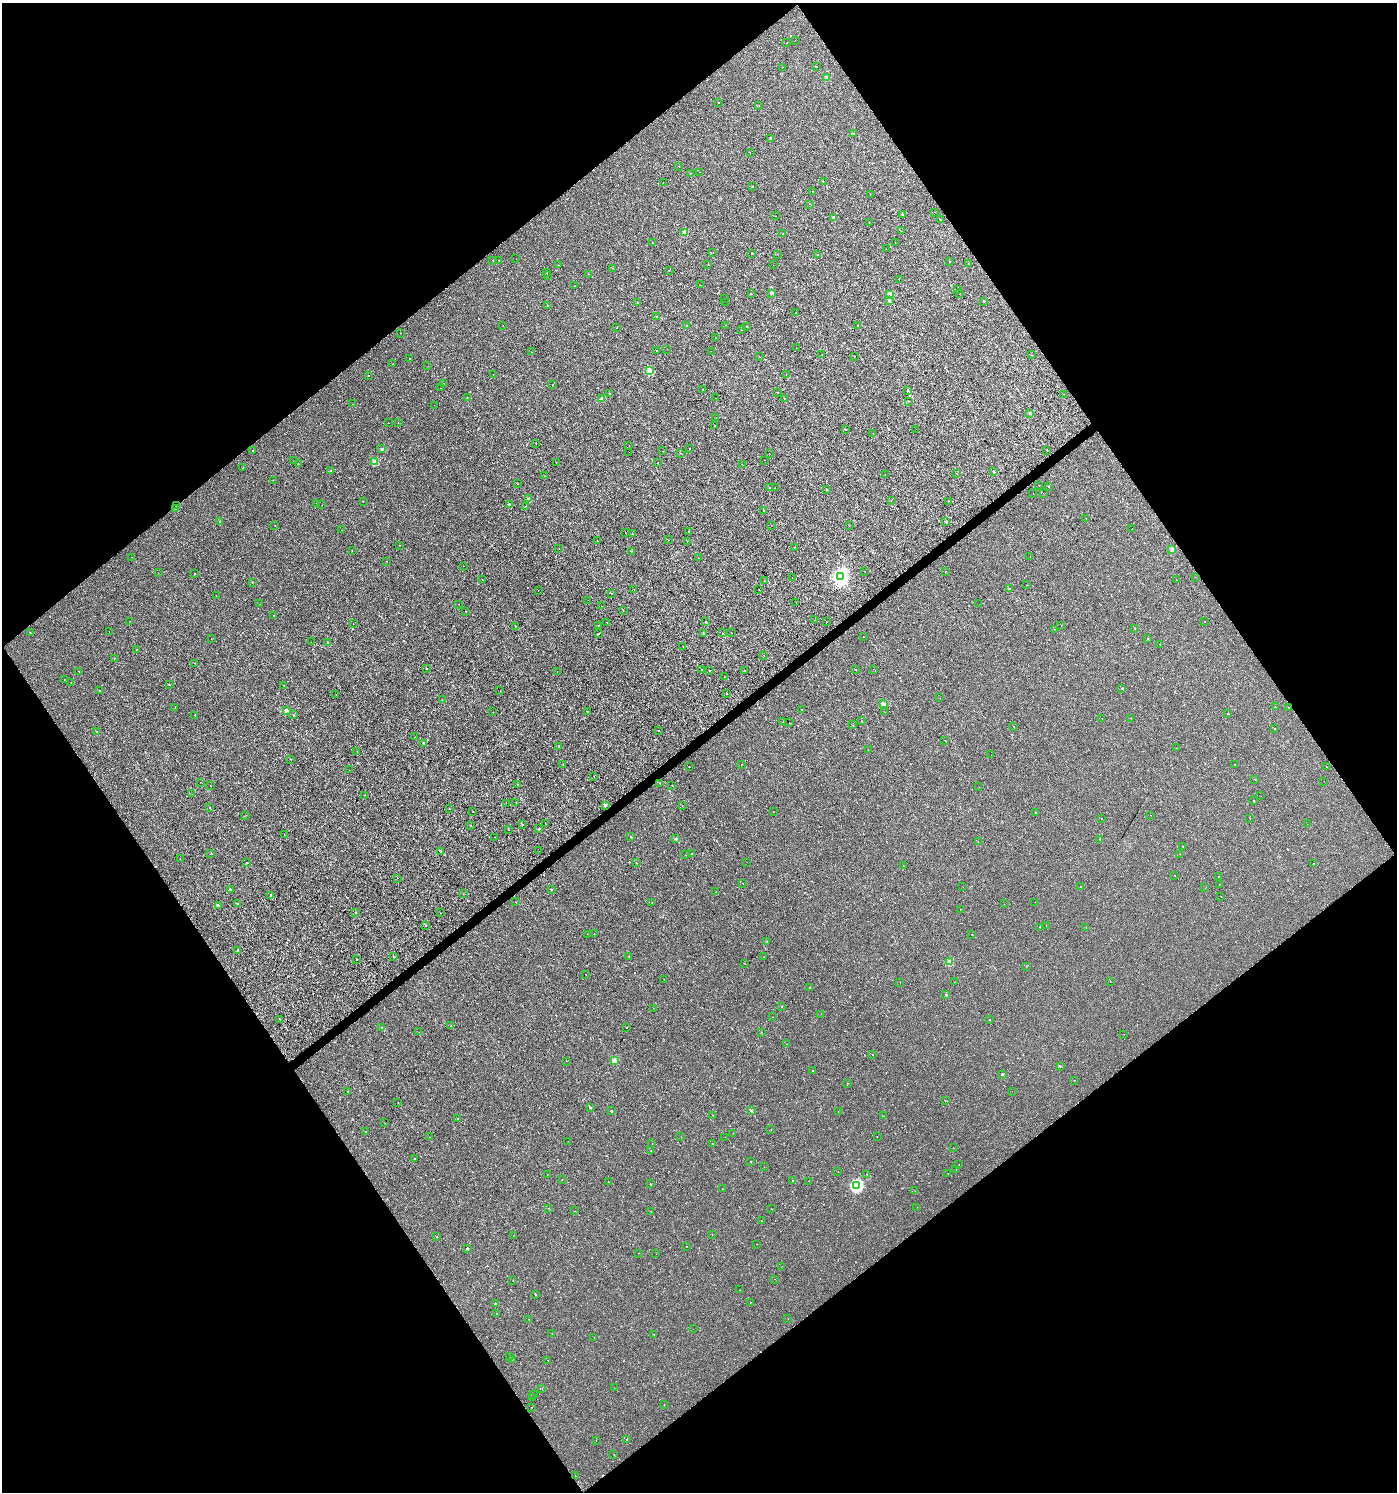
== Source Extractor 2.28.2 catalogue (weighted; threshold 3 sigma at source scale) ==
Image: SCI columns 191-5768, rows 1-5958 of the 5895 x 5959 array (HDU 1 of 3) = the unmasked area's bounding box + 8 px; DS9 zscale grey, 4 x 4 block average (1 PNG px = mean of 4 x 4 image px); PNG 1399 x 1494 px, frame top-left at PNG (2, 3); each listed source drawn as its Kron ellipse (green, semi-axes under 4 px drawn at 4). Shown black and unused: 50% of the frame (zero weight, under 2 of 3 exposures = <1% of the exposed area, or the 3 px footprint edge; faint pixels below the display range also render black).
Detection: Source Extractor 2.28.2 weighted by HDU 2 'WHT'. Background 3.40e-04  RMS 0.0038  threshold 0.0173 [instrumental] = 3 sigma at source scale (4.5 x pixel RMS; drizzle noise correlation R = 1.50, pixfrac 1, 0.0396/0.0396 arcsec/px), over >= 5 px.
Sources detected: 591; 95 cosmic-ray / hot-pixel residue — neither listed nor drawn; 3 coinciding with a brighter row at this scale — not listed separately; the other 493 listed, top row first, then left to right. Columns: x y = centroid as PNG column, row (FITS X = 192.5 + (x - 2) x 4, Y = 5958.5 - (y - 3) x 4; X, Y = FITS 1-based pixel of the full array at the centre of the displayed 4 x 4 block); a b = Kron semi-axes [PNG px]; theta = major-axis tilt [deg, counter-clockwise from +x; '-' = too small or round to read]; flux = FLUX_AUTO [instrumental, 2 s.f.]
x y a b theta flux
795 40 2 2 - 0.33
787 43 2 2 - 1.2
782 67 2 2 - 0.43
817 67 2 2 - 1
827 77 2 2 - 13
718 102 2 2 - 2.6
759 105 2 2 - 0.91
854 133 2 2 - 0.88
771 138 2 2 - 4
750 152 2 2 - 0.56
679 166 2 2 - 0.37
700 172 2 2 - 0.46
690 173 2 2 - 0.41
823 181 2 2 - 1
663 183 2 2 - 2.6
752 186 2 2 - 0.5
812 192 2 2 - 0.41
870 194 2 2 - 0.35
809 204 2 2 - 0.74
934 212 2 2 - 5.3
903 215 2 2 - 1
776 216 2 2 - 0.36
833 217 2 2 - 3.4
940 220 2 2 - 1.3
869 222 2 2 - 0.52
901 231 2 2 - 0.51
685 232 2 2 - 23
783 234 2 2 - 1.1
895 242 2 2 - 0.67
653 243 2 2 - 0.48
886 249 2 2 - 0.31
713 252 2 2 - 0.45
752 253 2 2 - 1.1
778 254 2 2 - 0.49
818 255 2 2 - 0.61
516 259 2 2 - 0.24
499 260 2 2 - 0.37
493 261 2 2 - 0.72
950 261 2 2 - 56
968 263 2 2 - 0.63
558 265 2 2 - 0.57
708 265 2 2 - 3
773 265 2 2 - 0.28
612 268 2 2 - 0.43
669 271 2 2 - 0.54
547 273 2 2 - 0.45
588 274 2 2 - 8
547 276 2 2 - 0.37
899 279 2 2 - 0.34
700 285 2 2 - 0.49
575 286 2 2 - 0.83
958 290 2 2 - 0.32
771 293 2 2 - 13
959 293 2 2 - 0.41
751 294 2 2 - 1.2
890 294 2 2 - 25
724 299 2 2 - 2.9
889 301 2 2 - 2.1
984 301 2 2 - 2.1
638 302 2 2 - 1.8
725 302 2 2 - 0.42
547 306 2 2 - 0.93
796 313 2 2 - 0.7
656 317 2 2 - 0.34
726 325 2 2 - 0.44
503 326 2 2 - 0.29
687 326 2 2 - 6.3
747 326 2 2 - 1.2
857 326 2 2 - 0.55
617 328 2 2 - 1.1
741 330 2 2 - 1
401 333 2 2 - 0.38
715 338 2 2 - 0.41
796 348 2 2 - 0.53
667 349 2 2 - 0.3
656 350 2 2 - 1.3
711 351 2 2 - 0.41
531 352 2 2 - 0.53
822 354 2 2 - 0.38
1031 355 2 2 - 17
855 356 2 2 - 0.55
759 357 2 2 - 0.63
409 358 2 2 - 0.66
393 364 2 2 - 0.57
428 366 2 2 - 0.34
649 371 2 2 - 41
786 374 2 2 - 1.6
493 375 2 2 - 0.53
368 376 2 2 - 0.96
444 383 2 2 - 0.35
553 384 2 2 - 0.5
441 388 2 2 - 0.62
703 389 2 2 - 2.3
907 391 2 2 - 7.4
777 392 2 2 - 0.4
609 394 2 2 - 1.6
1063 394 2 2 - 2
467 398 2 2 - 1.2
716 398 2 2 - 2.3
784 398 2 2 - 0.81
602 399 2 2 - 15
909 401 2 2 - 1.8
352 404 2 2 - 1.8
434 405 2 2 - 0.63
1030 413 2 2 - 3.7
716 418 2 2 - 0.53
398 422 2 2 - 0.39
388 423 2 2 - 0.41
714 426 2 2 - 0.91
845 429 2 2 - 1.4
916 429 2 2 - 0.36
873 433 2 2 - 0.58
536 443 2 2 - 6.4
629 446 2 2 - 0.27
382 449 2 2 - 7.1
689 449 2 2 - 4.2
252 451 2 2 - 0.71
662 451 2 2 - 1.1
1047 451 2 2 - 0.83
629 452 2 2 - 0.33
680 453 2 2 - 0.83
769 453 2 2 - 0.38
765 460 2 2 - 0.58
293 461 2 2 - 0.35
375 462 2 2 - 28
556 463 2 2 - 0.59
657 463 2 2 - 230
298 464 2 2 - 1.2
742 464 2 2 - 1.1
242 468 2 2 - 3.4
330 470 2 2 - 2.1
994 471 2 2 - 2.5
957 474 2 2 - 0.76
885 475 2 2 - 0.3
544 476 2 2 - 0.43
273 480 2 2 - 0.44
518 484 2 2 - 0.34
1039 485 2 2 - 0.31
769 487 2 2 - 1.3
775 487 2 2 - 0.68
1049 487 2 2 - 0.4
826 490 2 2 - 0.97
1043 493 2 2 - 0.46
1033 494 2 2 - 0.82
528 499 2 2 - 5.3
363 501 2 2 - 0.68
891 501 2 2 - 0.8
948 501 2 2 - 0.45
317 503 2 2 - 0.69
509 504 2 2 - 6.8
322 505 2 2 - 0.82
177 506 2 2 - 8.7
526 506 2 2 - 0.5
175 508 2 2 - 6.2
764 511 2 2 - 1.8
1086 518 2 2 - 0.7
219 521 2 2 - 15
946 522 2 2 - 1.7
849 525 2 2 - 0.9
275 526 2 2 - 0.67
771 526 2 2 - 0.3
1132 529 2 2 - 0.75
342 530 2 2 - 0.32
689 531 2 2 - 0.93
625 533 2 2 - 0.47
632 533 2 2 - 0.48
669 540 2 2 - 0.38
597 541 2 2 - 0.83
687 541 2 2 - 0.5
399 545 2 2 - 0.49
559 548 2 2 - 11
794 548 2 2 - 0.73
1172 549 2 2 - 13
352 551 2 2 - 1.7
632 551 2 2 - 0.75
132 557 2 2 - 2.8
1030 557 2 2 - 0.88
698 558 2 2 - 0.51
387 561 2 2 - 0.71
464 566 2 2 - 1.1
865 571 2 2 - 1.1
945 571 2 2 - 2.9
158 573 2 2 - 1.2
194 574 2 2 - 0.76
841 577 4 4 - 570
1195 577 2 2 - 0.4
792 578 2 2 - 0.61
482 580 2 2 - 1.7
1177 580 2 2 - 0.72
764 581 2 2 - 0.35
252 582 2 2 - 0.5
1026 585 2 2 - 0.44
634 589 2 2 - 0.38
1009 589 2 2 - 5.8
538 590 2 2 - 1.1
759 590 2 2 - 0.35
611 593 2 2 - 0.4
216 596 2 2 - 0.53
588 600 2 2 - 0.43
796 602 2 2 - 10
260 604 2 2 - 0.55
459 604 2 2 - 0.31
979 604 2 2 - 0.25
601 606 2 2 - 0.41
465 611 2 2 - 0.65
623 611 2 2 - 0.89
274 616 2 2 - 0.87
814 620 2 2 - 1.8
130 621 2 2 - 0.38
1205 621 2 2 - 19
606 622 2 2 - 3.5
706 622 2 2 - 2
826 622 2 2 - 0.7
353 624 2 2 - 0.49
1061 625 2 2 - 0.46
515 626 2 2 - 0.87
598 626 2 2 - 0.82
1134 628 2 2 - 1
1055 629 2 2 - 0.49
109 632 2 2 - 2.2
30 633 2 2 - 0.39
599 633 2 2 - 1.1
703 633 2 2 - 1.5
723 633 2 2 - 0.47
731 633 2 2 - 0.39
864 636 2 2 - 0.54
1148 638 2 2 - 2.2
211 639 2 2 - 0.44
311 642 2 2 - 0.72
328 643 2 2 - 5.7
1160 644 2 2 - 13
683 646 2 2 - 0.45
136 649 2 2 - 0.35
764 655 2 2 - 3.3
114 659 2 2 - 0.72
195 663 2 2 - 1.1
426 668 2 2 - 1.4
856 669 2 2 - 0.39
873 669 2 2 - 0.49
701 670 2 2 - 1.1
745 670 2 2 - 0.41
79 671 2 2 - 200
557 671 2 2 - 1.7
709 671 2 2 - 0.83
724 677 2 2 - 0.49
64 680 2 2 - 0.39
71 682 2 2 - 0.34
169 685 2 2 - 1.1
284 686 2 2 - 1.1
1122 688 2 2 - 2.2
99 691 2 2 - 6.6
500 691 2 2 - 2
727 693 2 2 - 2.1
336 694 2 2 - 0.52
940 698 2 2 - 1.2
442 700 2 2 - 1.7
883 704 2 2 - 20
175 707 2 2 - 0.99
1275 707 2 2 - 0.68
1289 708 2 2 - 0.83
286 710 2 2 - 9.3
802 710 2 2 - 0.64
493 712 2 2 - 0.36
587 712 2 2 - 2.1
885 712 2 2 - 0.37
1228 714 2 2 - 2.3
293 715 2 2 - 1.7
195 716 2 2 - 0.51
1102 718 2 2 - 1.1
1131 718 2 2 - 1.1
862 721 2 2 - 0.67
783 722 2 2 - 0.67
789 722 2 2 - 0.48
852 725 2 2 - 0.66
1014 726 2 2 - 0.45
1275 729 2 2 - 1.2
658 731 2 2 - 0.99
97 732 2 2 - 1.7
415 737 2 2 - 0.41
945 740 2 2 - 0.48
424 743 2 2 - 5.8
559 746 2 2 - 1.1
1176 748 2 2 - 0.55
868 749 2 2 - 0.53
357 751 2 2 - 2.9
991 755 2 2 - 0.45
291 759 2 2 - 0.7
563 764 2 2 - 0.58
742 764 2 2 - 0.73
1235 764 2 2 - 0.87
689 766 2 2 - 0.79
1326 767 2 2 - 4.7
349 770 2 2 - 0.78
594 777 2 2 - 0.85
1255 779 2 2 - 0.42
1324 781 2 2 - 0.37
201 782 2 2 - 0.56
660 783 2 2 - 3
517 785 2 2 - 2.8
672 785 2 2 - 0.89
210 786 2 2 - 0.55
979 787 2 2 - 0.34
192 794 2 2 - 0.72
365 795 2 2 - 0.5
1261 796 2 2 - 0.32
1254 801 2 2 - 1.2
516 802 2 2 - 0.49
506 803 2 2 - 1.3
605 805 2 2 - 11
682 805 2 2 - 0.89
209 808 2 2 - 0.65
449 809 2 2 - 0.66
773 811 2 2 - 0.28
472 812 2 2 - 0.6
1036 812 2 2 - 1.2
246 815 2 2 - 0.34
1150 815 2 2 - 0.35
1101 819 2 2 - 0.4
1250 819 2 2 - 0.81
545 824 2 2 - 2.7
1307 824 2 2 - 0.42
470 825 2 2 - 0.4
522 825 2 2 - 1.3
539 829 2 2 - 2.8
508 830 2 2 - 0.45
284 835 2 2 - 1.1
494 837 2 2 - 1.9
631 837 2 2 - 2.5
676 839 2 2 - 11
1100 839 2 2 - 4.6
978 841 2 2 - 0.4
1183 846 2 2 - 0.46
539 851 2 2 - 2.1
440 852 2 2 - 3.4
211 853 2 2 - 0.55
692 854 2 2 - 5.1
1179 854 2 2 - 0.58
685 855 2 2 - 0.38
180 859 2 2 - 0.41
747 862 2 2 - 0.3
247 863 2 2 - 0.98
637 863 2 2 - 0.5
1314 864 2 2 - 5.5
903 865 2 2 - 0.38
1175 875 2 2 - 0.51
1218 877 2 2 - 0.44
397 878 2 2 - 1.4
743 883 2 2 - 0.35
1219 884 2 2 - 0.62
1080 886 2 2 - 0.47
963 887 2 2 - 0.33
1205 888 2 2 - 0.3
230 889 2 2 - 2.8
551 889 2 2 - 1.2
716 892 2 2 - 0.6
463 894 2 2 - 1
271 895 2 2 - 6.1
1221 896 2 2 - 0.78
515 902 2 2 - 0.41
1035 902 2 2 - 0.54
652 903 2 2 - 0.95
237 904 2 2 - 4.1
1004 904 2 2 - 0.4
218 906 2 2 - 10
961 909 2 2 - 0.42
356 912 2 2 - 0.91
440 913 2 2 - 0.63
426 925 2 2 - 0.89
1046 926 2 2 - 0.28
1040 927 2 2 - 0.34
1086 928 2 2 - 0.52
594 933 2 2 - 0.3
587 934 2 2 - 0.6
972 934 2 2 - 0.56
767 942 2 2 - 0.55
238 950 2 2 - 3.8
629 956 2 2 - 1
394 957 2 2 - 0.82
764 957 2 2 - 0.31
356 960 2 2 - 0.99
949 962 2 2 - 24
744 963 2 2 - 0.5
1026 966 2 2 - 0.72
586 974 2 2 - 0.51
664 979 2 2 - 0.77
1110 981 2 2 - 0.66
900 982 2 2 - 0.3
954 982 2 2 - 0.56
809 987 2 2 - 0.69
946 995 2 2 - 4.3
782 1007 2 2 - 3.1
653 1008 2 2 - 0.41
821 1014 2 2 - 0.39
773 1017 2 2 - 0.93
280 1019 2 2 - 1.4
989 1020 2 2 - 4.6
451 1026 2 2 - 0.53
382 1027 2 2 - 0.8
626 1028 2 2 - 5.2
419 1032 2 2 - 0.41
761 1032 2 2 - 0.47
1124 1034 2 2 - 0.33
787 1044 2 2 - 0.8
872 1054 2 2 - 2.6
614 1060 2 2 - 26
566 1061 2 2 - 18
1060 1066 2 2 - 2.9
812 1070 2 2 - 1.2
1002 1074 2 2 - 4.6
1074 1080 2 2 - 0.64
847 1083 2 2 - 1.8
1012 1091 2 2 - 3.7
348 1092 2 2 - 0.69
945 1101 2 2 - 1.1
398 1103 2 2 - 0.67
590 1107 2 2 - 5.4
611 1111 2 2 - 3.4
751 1111 2 2 - 6.2
838 1111 2 2 - 0.41
713 1115 2 2 - 0.74
884 1116 2 2 - 0.53
457 1118 2 2 - 1.4
385 1123 2 2 - 1
771 1130 2 2 - 0.45
365 1131 2 2 - 2.1
733 1133 2 2 - 0.44
681 1136 2 2 - 0.6
429 1137 2 2 - 0.32
725 1137 2 2 - 1.4
877 1137 2 2 - 0.54
568 1141 2 2 - 0.26
652 1144 2 2 - 0.33
712 1144 2 2 - 1.5
953 1148 2 2 - 0.96
651 1150 2 2 - 3
414 1158 2 2 - 5.6
751 1161 2 2 - 0.7
959 1165 2 2 - 0.62
764 1167 2 2 - 0.3
956 1169 2 2 - 0.57
838 1172 2 2 - 30
948 1173 2 2 - 2.4
547 1174 2 2 - 4.4
866 1174 2 2 - 0.55
562 1180 2 2 - 0.41
793 1181 2 2 - 590
809 1181 2 2 - 0.48
608 1182 2 2 - 0.9
650 1184 2 2 - 2.1
856 1186 2 2 - 220
722 1189 2 2 - 0.39
915 1191 2 2 - 0.35
917 1207 2 2 - 0.4
549 1208 2 2 - 0.6
772 1209 2 2 - 0.64
575 1211 2 2 - 0.96
651 1211 2 2 - 0.67
761 1221 2 2 - 0.61
513 1235 2 2 - 1
712 1235 2 2 - 0.36
437 1237 2 2 - 0.59
757 1244 2 2 - 0.45
686 1246 2 2 - 1.9
467 1248 2 2 - 3.9
638 1253 2 2 - 0.34
656 1254 2 2 - 0.71
782 1266 2 2 - 0.38
775 1279 2 2 - 1.3
513 1280 2 2 - 0.55
740 1290 2 2 - 1.4
535 1294 2 2 - 2
495 1303 2 2 - 2.1
750 1303 2 2 - 0.79
496 1313 2 2 - 0.89
788 1318 2 2 - 0.36
529 1319 2 2 - 1
693 1329 2 2 - 0.38
552 1333 2 2 - 0.62
654 1334 2 2 - 0.63
594 1338 2 2 - 0.61
509 1356 2 2 - 1.1
512 1359 2 2 - 1.6
548 1361 2 2 - 0.56
542 1388 2 2 - 0.49
614 1388 2 2 - 0.35
533 1394 2 2 - 2.9
533 1398 2 2 - 0.34
664 1404 2 2 - 0.61
531 1407 2 2 - 0.3
596 1440 2 2 - 0.39
626 1440 2 2 - 0.81
614 1455 2 2 - 0.97
575 1475 2 2 - 0.32
Overlapping masked pixels (flux is a lower limit): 2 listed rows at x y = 177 506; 175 508
Diffuse or blended objects may show on this block-average render without a row.